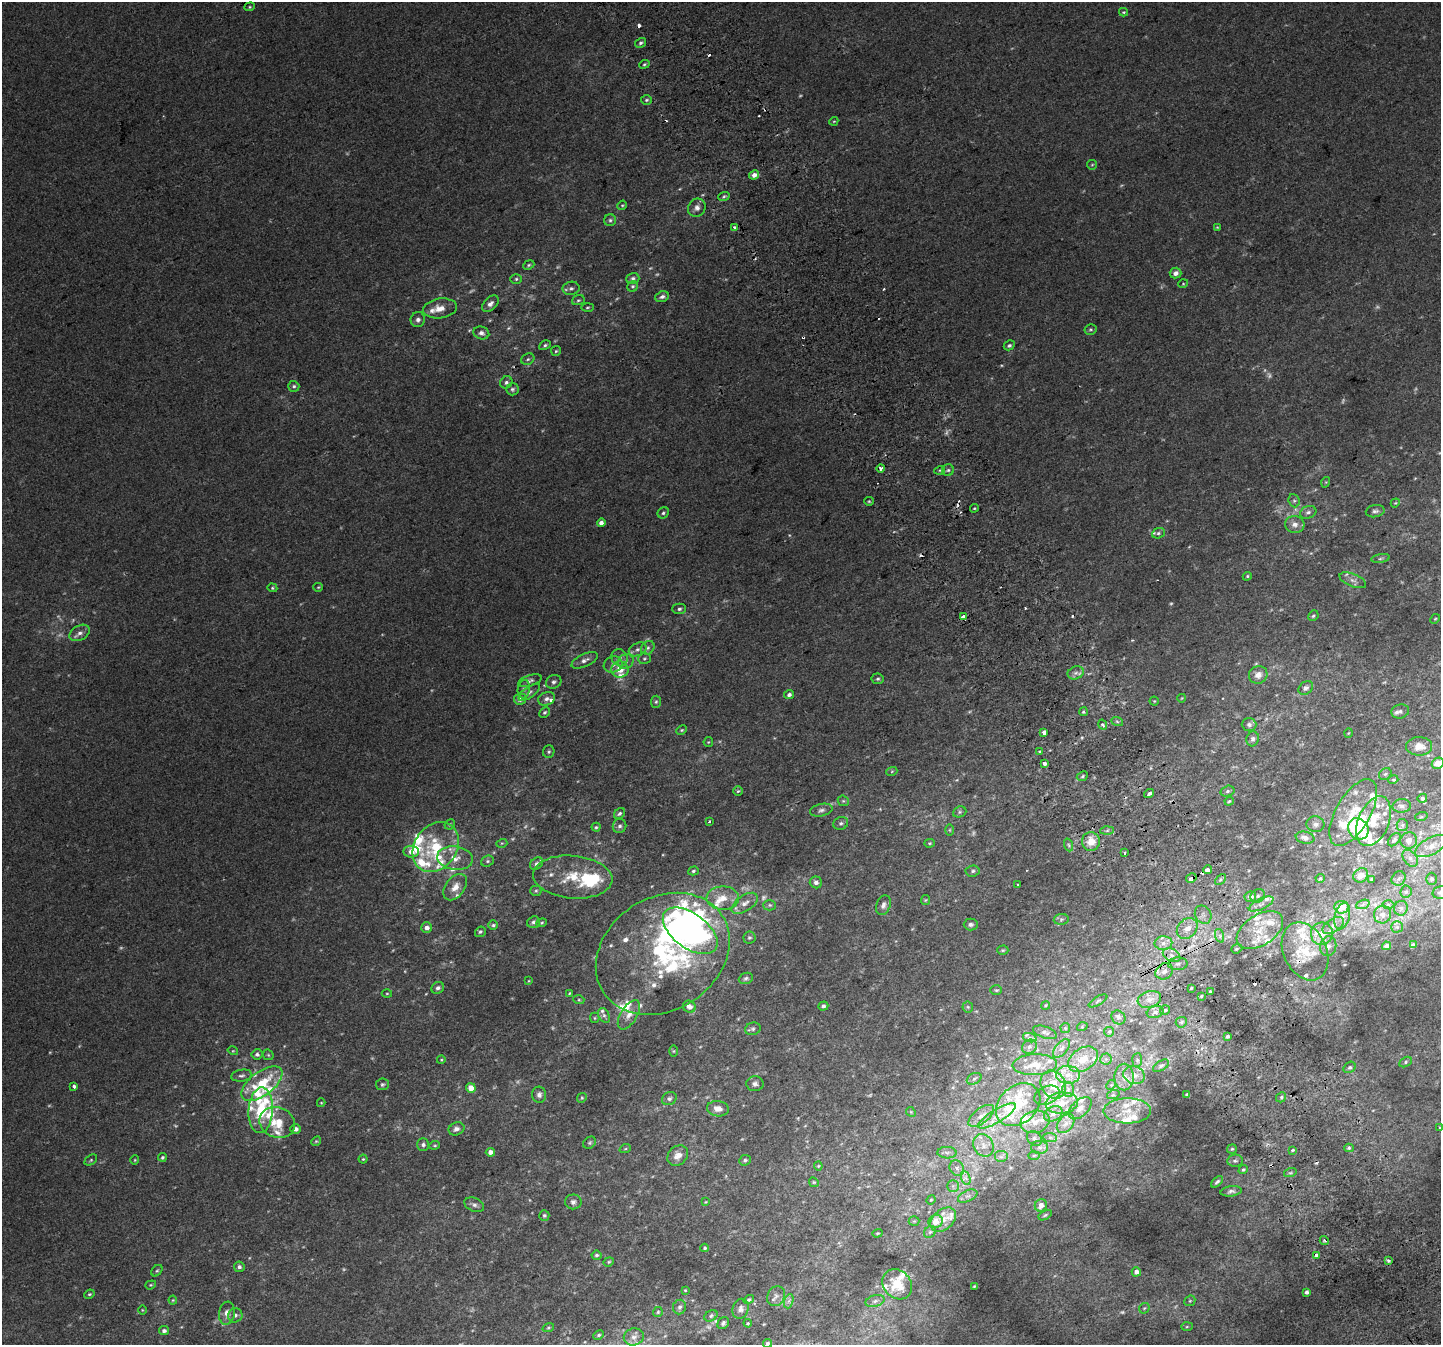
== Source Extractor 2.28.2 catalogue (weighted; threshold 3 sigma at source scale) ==
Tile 6 of 4 x 4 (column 2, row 2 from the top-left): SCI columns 1481-2919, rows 2868-4210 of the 5835 x 5676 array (HDU 1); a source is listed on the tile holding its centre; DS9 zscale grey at full resolution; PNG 1443 x 1347 px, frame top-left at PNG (2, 2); each listed source drawn as its Kron ellipse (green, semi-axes under 4 px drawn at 4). Shown black and unused: <1% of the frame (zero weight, under 2 of 3 exposures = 2% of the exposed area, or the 3 px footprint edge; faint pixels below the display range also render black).
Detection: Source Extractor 2.28.2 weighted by HDU 2 'WHT'; one run over the whole footprint, this tile lists its part. Background 0.012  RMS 0.0062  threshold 0.0279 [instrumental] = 3 sigma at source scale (4.5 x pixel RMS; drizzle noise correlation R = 1.50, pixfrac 1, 0.0396/0.0396 arcsec/px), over >= 5 px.
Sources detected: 501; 33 too faint to see at this stretch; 7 inside a brighter object's white glare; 18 cosmic-ray / hot-pixel residue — neither listed nor drawn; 82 inside a brighter listed object's ellipse — not listed separately; the other 361 listed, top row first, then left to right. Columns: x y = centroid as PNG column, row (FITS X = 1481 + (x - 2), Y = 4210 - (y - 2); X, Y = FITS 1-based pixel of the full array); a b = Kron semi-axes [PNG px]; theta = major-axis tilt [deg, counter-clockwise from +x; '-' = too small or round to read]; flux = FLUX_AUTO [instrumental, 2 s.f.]
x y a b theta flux
250 7 5 4 - 0.69
1123 12 4 4 - 0.67
640 43 6 4 30 1.4
644 64 5 4 - 0.98
646 100 5 5 - 1.2
834 121 5 3 - 0.63
1092 165 5 4 - 0.73
754 175 5 4 - 4.3
724 196 6 3 19 1
622 205 5 4 - 0.69
697 208 9 8 - 3.3
610 220 6 6 - 1.3
734 227 3 3 - 2.7
1217 227 4 4 - 0.6
529 265 6 4 23 1
1176 273 6 5 - 3.2
516 279 6 5 - 1
633 279 6 5 - 1.7
1183 284 5 3 - 0.57
633 286 6 5 - 0.94
571 288 8 6 10 2
662 297 7 5 23 1.8
578 300 6 5 - 1
490 304 10 6 44 2.7
587 307 6 3 2 0.74
440 308 17 10 8 7.2
418 320 7 7 - 2.2
1090 329 6 5 - 1
481 333 8 6 -17 2.7
545 345 6 4 29 1.1
1009 345 6 4 29 1.3
556 351 5 5 - 0.85
528 359 7 5 28 1.2
506 382 6 6 - 1.7
294 386 5 5 - 1.3
512 389 6 6 - 1.4
881 468 4 4 - 2
940 470 5 3 - 0.66
948 470 6 6 - 1.2
1326 482 5 3 - 0.48
869 501 5 4 - 0.76
1294 501 7 5 -68 1.3
1395 503 5 3 - 0.56
974 508 4 3 - 0.65
1375 511 9 6 11 1.8
1308 512 8 6 18 2
663 513 6 5 - 1.2
601 523 4 4 - 2.6
1295 524 9 8 - 3.9
1158 533 6 5 - 1.4
1381 558 9 3 9 1
1247 576 5 4 - 0.76
1353 580 14 6 -22 3.1
318 587 5 4 - 0.72
272 588 5 4 - 0.78
679 609 7 5 1 1.6
1313 616 5 5 - 1
963 617 4 3 - 44
1435 619 5 4 - 0.71
80 633 11 7 29 3.2
648 648 7 6 - 1.8
638 649 9 6 27 2.4
620 658 9 8 - 2.5
644 659 6 5 - 1.1
585 660 14 6 25 3
626 661 8 7 - 2.6
613 664 9 8 - 2.8
620 669 8 8 - 7.8
1076 673 8 6 21 2.3
1258 675 9 8 - 4.7
878 679 6 5 - 1.1
530 681 12 5 18 2
554 682 8 6 27 1.7
1306 688 8 6 41 2
524 689 9 6 80 1.9
529 692 12 5 37 2.1
789 695 5 4 - 1.7
1182 698 4 2 - 0.39
520 699 6 5 - 3.3
547 699 8 6 22 2.3
1154 701 4 4 - 0.7
656 702 6 5 - 1
1400 711 9 7 17 1.7
545 712 6 4 43 1.3
1083 712 4 4 - 0.95
1117 721 6 4 -20 1
1103 725 5 4 - 2.2
1249 725 7 6 - 1.8
682 730 6 4 26 0.76
1044 732 3 3 - 16
1348 733 5 3 - 0.51
1253 739 7 6 - 1.8
708 742 5 4 - 0.61
1419 746 13 9 2 6.5
1040 751 4 3 - 0.67
549 752 6 5 - 1.2
1438 763 6 5 - 6.1
1045 764 4 3 - 5.2
892 771 6 3 20 0.68
1385 774 7 5 44 1.2
1082 776 6 4 24 1
1393 780 5 3 - 0.6
738 791 5 4 - 0.84
1228 791 7 5 17 1.5
1149 794 5 3 - 3.3
1422 798 5 4 - 1.5
843 801 6 5 - 0.86
1229 801 4 3 - 0.77
1402 806 9 7 3 2.5
821 810 11 6 12 2.3
960 812 7 5 22 1
1353 813 37 17 60 23
619 814 6 5 - 1.5
1421 817 6 4 17 0.7
710 821 3 3 - 1.1
1374 821 26 15 68 18
841 823 7 6 - 1.6
450 824 5 4 - 0.93
1316 824 9 8 - 2.6
1402 825 6 5 - 1.2
619 826 7 6 - 1.6
596 827 4 4 - 0.88
1358 829 11 10 - 55
950 830 6 4 -89 0.81
1107 830 6 4 2 1.1
1305 838 9 6 -11 2.9
1394 840 8 5 47 1.7
1409 840 8 8 - 4
1091 841 9 9 - 8.8
502 843 5 3 - 0.61
929 843 5 4 - 0.75
1069 845 6 4 -70 1.1
1431 846 18 8 28 5.8
436 847 27 21 54 32
411 852 8 5 -5 5
1125 853 3 3 - 1.7
455 858 18 12 -9 8.7
1410 858 9 6 -52 2.5
487 861 7 5 21 1.1
536 864 7 5 36 1.7
1208 870 4 3 - 13
693 871 5 4 - 1
973 871 7 5 5 1.4
1361 875 8 6 45 5.2
573 877 40 21 -5 28
1191 878 5 4 - 3.6
1320 878 5 4 - 0.63
1399 878 7 6 - 1.7
1220 879 6 4 45 1.1
1371 879 3 3 - 0.68
1432 879 6 5 - 1.6
816 882 6 6 - 2.5
1018 885 3 2 - 0.82
455 887 15 9 52 6.6
536 891 5 5 - 0.88
1406 892 6 5 - 1.4
1440 892 8 6 12 1.7
1258 896 7 6 - 1.7
1250 897 5 5 - 3.7
723 898 16 12 -1 8.9
925 900 5 4 - 0.75
745 903 15 8 34 4.5
1261 904 13 5 26 3.3
1363 904 7 4 20 1.4
770 905 6 5 - 1.1
883 905 10 7 70 2.8
1388 905 6 4 -1 1
1342 907 7 6 - 9.5
1401 908 7 6 - 2
1383 914 9 8 - 3.7
1203 915 9 8 - 2.9
1342 916 13 7 75 4.1
1061 919 7 5 8 1.2
533 922 6 5 - 1.9
542 923 5 4 - 0.73
971 924 7 6 - 1.6
493 925 4 4 - 1.1
1333 926 12 6 32 3.2
1397 927 5 5 - 1.3
427 928 5 5 - 3.4
1187 928 11 9 46 5.9
1260 930 26 15 33 17
690 931 31 17 -36 210
480 932 6 5 - 1.1
1322 934 11 11 - 7.2
1220 936 7 4 -72 1.6
749 938 6 6 - 1.3
1163 943 9 7 2 3.6
1413 945 4 4 - 1.8
1328 946 10 8 76 3.2
1387 946 4 4 - 3
1237 949 6 4 21 0.98
1003 950 5 4 - 0.85
1305 951 30 21 -65 25
663 954 71 56 33 120
1172 955 9 6 -27 2.9
1178 964 9 6 2 2.4
1164 971 9 7 32 3.8
746 978 7 5 21 1.3
529 981 3 3 - 0.47
438 988 6 5 - 2.2
1191 988 3 2 - 0.63
996 990 6 5 - 0.92
1210 991 3 2 - 0.62
387 993 5 3 - 0.61
569 993 4 3 - 0.63
1201 996 3 3 - 0.7
1149 999 12 8 17 4.2
579 1000 5 3 - 0.71
1098 1001 10 3 30 1
1046 1005 4 3 - 0.55
823 1006 5 4 - 1.4
689 1007 6 5 - 3.4
968 1007 5 5 - 0.98
1165 1010 5 5 - 1.3
1155 1012 8 6 19 2
604 1015 8 5 -62 1.6
629 1015 16 8 59 4.8
1118 1017 7 6 - 1.7
595 1018 5 5 - 0.82
1181 1022 6 5 - 0.99
1082 1027 5 3 - 0.56
1065 1028 5 5 - 0.86
753 1029 8 6 15 1.5
1045 1032 12 5 -20 1.8
1109 1032 5 4 - 0.84
1228 1036 3 3 - 1.1
1030 1038 7 4 -18 1.3
1029 1047 8 6 40 1.7
1061 1048 11 6 50 2.5
233 1051 5 3 - 0.59
674 1051 5 3 - 0.62
257 1054 5 5 - 1.5
268 1055 6 4 -46 0.83
1083 1059 16 11 33 10
1106 1059 5 5 - 1.3
441 1060 4 3 - 0.52
1137 1060 7 5 85 1.2
1406 1062 7 5 29 1.1
1035 1065 22 10 2 8.7
1161 1066 9 4 31 1.3
1350 1067 6 5 - 1.2
1068 1075 12 9 -2 6
1134 1075 11 8 -18 4.6
241 1076 10 6 9 1.8
1124 1077 13 9 -90 5.1
974 1079 8 5 28 1.5
262 1084 24 12 37 26
383 1084 7 5 8 1.2
755 1084 8 7 - 2.2
1053 1084 15 12 -58 11
1111 1085 5 4 - 0.74
74 1086 3 3 - 5.3
471 1088 5 5 - 7
1068 1089 7 6 - 2.1
539 1095 8 7 - 2.2
1047 1095 13 8 25 4.1
1113 1095 6 4 17 0.82
1187 1095 4 4 - 2.3
1281 1097 5 4 - 1
582 1098 5 4 - 0.82
669 1099 7 6 - 1.7
321 1103 4 4 - 0.54
1062 1103 16 10 6 10
1018 1105 24 18 41 23
1080 1108 14 8 44 3.5
718 1109 11 7 -8 4.7
261 1110 23 12 86 24
1127 1111 24 12 0 11
911 1112 5 4 - 0.65
1053 1114 10 7 27 2.8
981 1116 15 7 38 5.1
997 1116 22 6 31 7.9
1035 1122 15 11 15 6.4
277 1123 18 15 -23 15
1066 1124 11 7 50 3.6
1440 1127 3 2 - 0.77
296 1129 5 5 - 2.7
456 1129 8 6 22 3
1050 1137 7 4 -2 1.3
1034 1139 8 6 -44 1.6
316 1141 5 4 - 0.72
590 1143 7 5 39 1.1
423 1145 6 6 - 1.8
435 1145 5 3 - 0.73
983 1145 12 9 -58 5.4
1040 1147 8 6 -2 1.9
1349 1148 4 4 - 1.2
625 1149 6 3 19 0.68
1232 1149 5 4 - 0.89
1292 1150 4 3 - 0.77
490 1152 4 4 - 3.8
947 1153 9 6 -2 2.1
1034 1155 5 3 - 0.67
678 1156 11 9 41 5.3
162 1157 4 4 - 1.1
1001 1157 7 6 - 1.8
363 1159 4 4 - 0.72
91 1160 7 4 37 0.9
135 1160 4 4 - 0.64
745 1160 6 5 - 1.3
1235 1161 8 6 8 1.5
818 1166 4 4 - 0.63
957 1168 8 7 - 2.4
1243 1170 5 4 - 1.1
1290 1173 6 4 18 1
966 1178 7 4 -70 1.8
814 1182 5 4 - 0.76
1217 1182 7 3 41 1.4
953 1186 6 6 - 1.5
1231 1191 10 5 8 1.9
968 1196 10 5 25 2.2
931 1200 5 4 - 0.62
573 1202 8 7 - 2.1
706 1202 4 3 - 0.46
474 1205 10 6 -23 2.2
1041 1205 6 6 - 4.2
544 1215 5 5 - 1
1045 1215 7 4 31 0.93
943 1220 15 10 40 5.6
914 1221 5 5 - 0.85
936 1221 7 6 - 8.2
930 1232 6 5 - 1.3
877 1233 5 4 - 0.68
1324 1240 5 3 - 0.9
705 1248 4 3 - 0.92
596 1255 5 4 - 1.4
1316 1255 4 3 - 4.2
1388 1261 4 4 - 1.9
609 1262 5 4 - 0.78
239 1267 5 5 - 1.6
157 1271 6 4 48 0.96
1136 1272 4 4 - 3.3
897 1284 16 13 -46 15
151 1285 6 4 19 0.75
974 1286 3 2 - 0.49
685 1290 3 3 - 0.49
1307 1292 4 4 - 1.7
89 1294 5 3 - 0.8
776 1296 10 8 62 3
173 1300 4 4 - 0.59
749 1300 5 4 - 0.98
789 1301 7 4 71 1.7
875 1301 10 6 16 2.2
1190 1301 6 5 - 0.84
680 1307 7 6 - 1.9
1144 1308 6 4 43 0.83
741 1309 10 8 74 2.9
142 1310 5 3 - 0.52
658 1312 5 5 - 0.91
227 1313 11 8 82 4.3
235 1315 7 7 - 2.1
711 1316 7 5 31 1.3
723 1323 6 5 - 1.3
748 1323 4 4 - 0.62
1187 1327 6 4 2 0.74
548 1328 6 4 18 0.83
164 1331 5 4 - 1.9
599 1335 5 3 - 0.91
634 1337 10 8 14 3.1
767 1343 5 4 - 1.2
Overlapping masked pixels (flux is a lower limit): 6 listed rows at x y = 963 617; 1149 794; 1191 878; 1305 951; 1164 971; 1316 1255
Isophote crosses this tile's border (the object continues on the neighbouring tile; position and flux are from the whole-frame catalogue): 5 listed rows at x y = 1438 763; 1431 846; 1440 892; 1440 1127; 767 1343